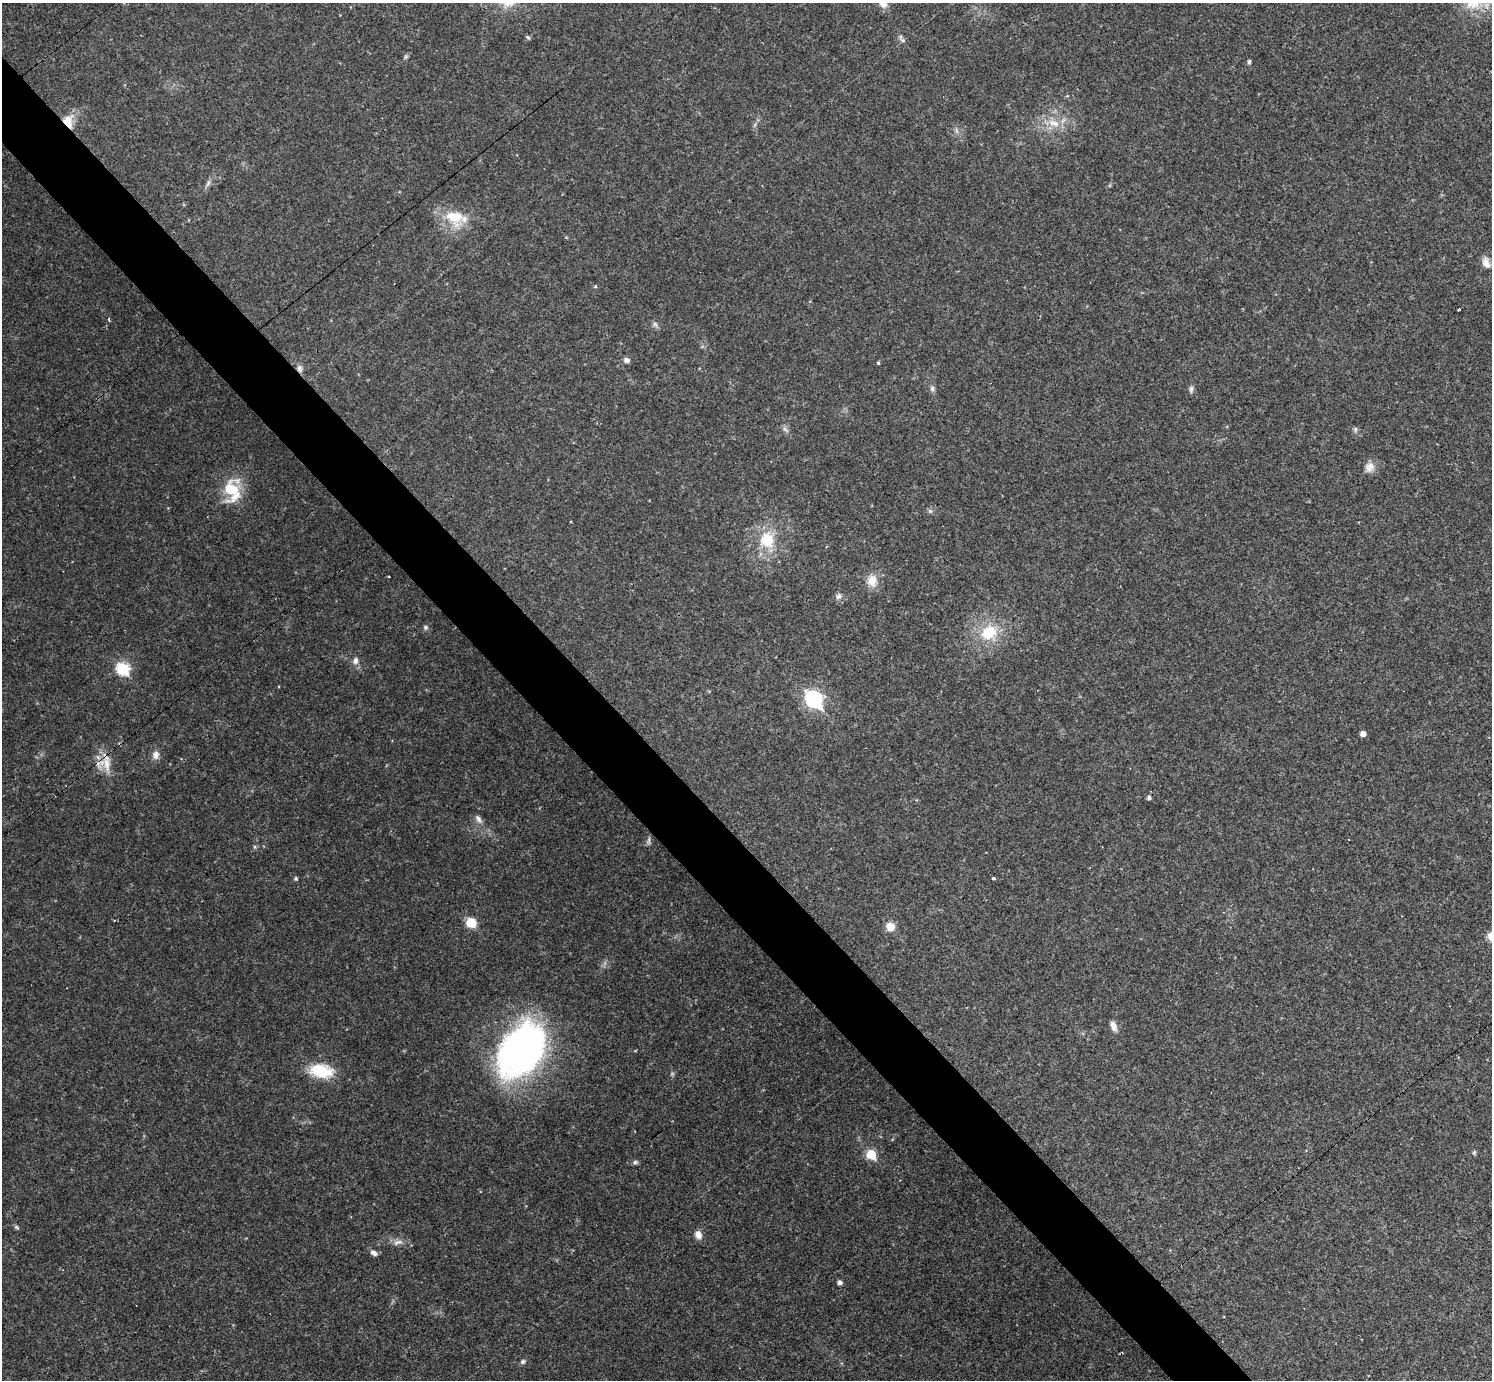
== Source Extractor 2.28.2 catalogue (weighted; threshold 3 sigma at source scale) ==
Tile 11 of 4 x 4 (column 3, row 3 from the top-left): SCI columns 2983-4472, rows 1673-3050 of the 5963 x 5960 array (HDU 1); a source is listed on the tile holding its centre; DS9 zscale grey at full resolution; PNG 1494 x 1382 px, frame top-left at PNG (2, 3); no overlay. Shown black and unused: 5% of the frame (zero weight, under 2 of 3 exposures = <1% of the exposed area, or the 3 px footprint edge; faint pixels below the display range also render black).
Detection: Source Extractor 2.28.2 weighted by HDU 2 'WHT'; one run over the whole footprint, this tile lists its part. Background 0.0325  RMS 0.005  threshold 0.0225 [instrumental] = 3 sigma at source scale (4.5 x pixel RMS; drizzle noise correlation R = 1.50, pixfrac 1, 0.05/0.05 arcsec/px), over >= 5 px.
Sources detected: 59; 1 too faint to see at this stretch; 5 cosmic-ray / hot-pixel residue — not listed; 1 inside a brighter listed object's ellipse — not listed separately; the other 52 listed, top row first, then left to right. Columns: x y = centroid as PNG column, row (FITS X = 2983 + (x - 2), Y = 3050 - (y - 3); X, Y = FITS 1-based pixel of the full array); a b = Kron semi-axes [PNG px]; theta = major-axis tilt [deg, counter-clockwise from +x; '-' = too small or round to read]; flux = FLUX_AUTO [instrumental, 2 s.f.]
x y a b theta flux
528 37 4 4 - 1.5
903 40 7 7 - 1.3
406 57 7 5 68 0.91
1249 62 4 4 - 1.1
68 121 16 12 -88 9.9
1054 123 20 9 -20 7
956 131 9 4 -81 1.3
208 183 11 5 67 1.7
454 216 30 21 -39 17
1486 263 14 9 -69 4
595 286 4 4 - 0.94
1459 310 3 3 - 1.1
655 324 8 6 -61 1.4
626 360 7 6 - 1.8
878 363 3 3 - 1
300 369 10 7 -82 2.2
932 388 8 6 -85 1.5
1191 389 10 5 85 1.4
785 429 12 5 -44 1.5
1355 429 7 6 - 1.2
1369 467 15 12 70 4.1
230 489 28 21 50 18
767 540 23 21 -88 19
872 581 17 14 89 6.6
839 596 8 7 - 1.9
425 627 7 7 - 1.3
989 632 19 17 30 18
355 661 10 8 80 2.6
123 669 7 6 - 50
813 699 9 7 -47 140
1363 733 5 4 - 3.1
156 755 11 9 84 3.1
106 764 25 21 28 10
1149 797 5 5 - 1.4
478 819 12 7 -59 2.4
648 840 11 4 68 1.4
993 878 3 3 - 0.89
296 879 5 4 - 0.89
471 922 7 7 - 15
890 927 8 7 - 7
1114 1026 12 6 -70 3.2
521 1050 59 38 57 200
321 1071 22 12 -9 24
1474 1152 6 5 - 0.75
871 1154 6 5 - 20
635 1162 8 5 3 1.1
16 1227 7 5 -36 0.92
698 1235 10 8 -70 3.5
398 1242 16 7 11 3
374 1253 10 6 -28 2.1
840 1282 4 4 - 1.9
523 1362 7 6 - 1.2
Overlapping masked pixels (flux is a lower limit): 3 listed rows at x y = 68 121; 300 369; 106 764